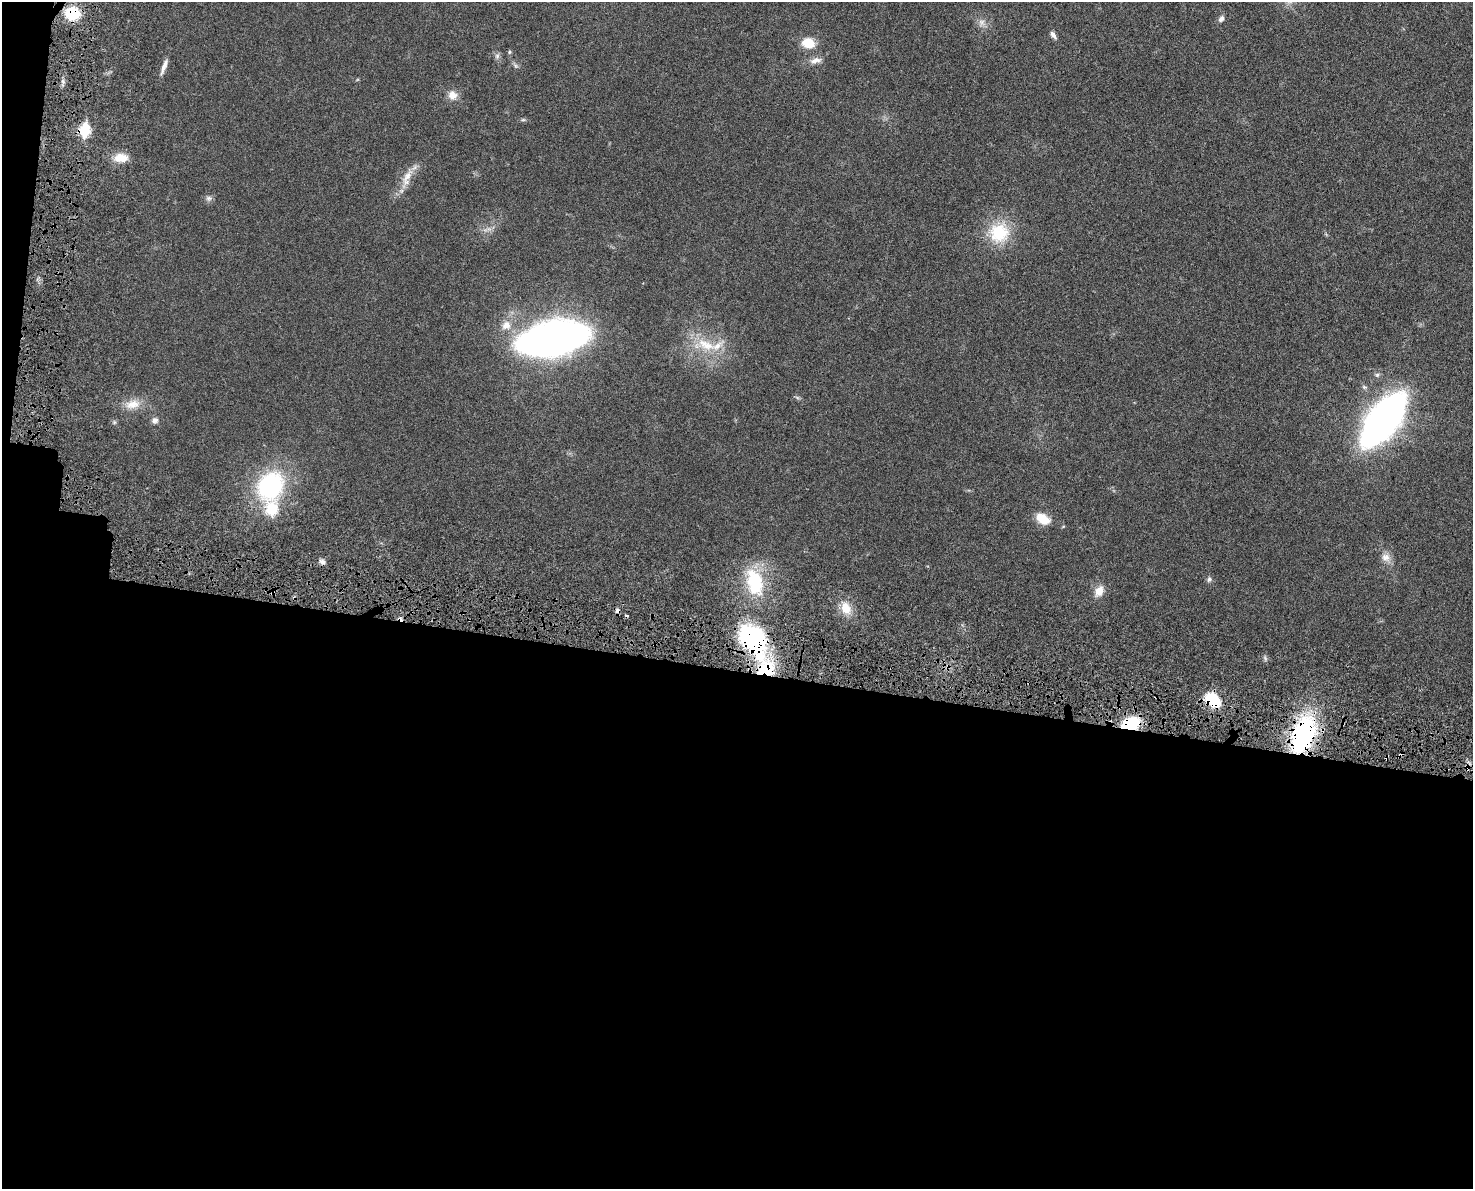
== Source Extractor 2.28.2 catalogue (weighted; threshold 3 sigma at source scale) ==
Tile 10 of 3 x 4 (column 1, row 4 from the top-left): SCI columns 194-1664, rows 81-1267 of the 4909 x 4905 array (HDU 1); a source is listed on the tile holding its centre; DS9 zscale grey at full resolution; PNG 1475 x 1191 px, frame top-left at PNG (2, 2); no overlay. Shown black and unused: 45% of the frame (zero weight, under 4 of 8 exposures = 6% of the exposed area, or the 3 px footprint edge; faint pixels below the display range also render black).
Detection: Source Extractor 2.28.2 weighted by HDU 2 'WHT'; one run over the whole footprint, this tile lists its part. Background 0.0272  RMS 0.0022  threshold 0.00916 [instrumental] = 3 sigma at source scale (4.09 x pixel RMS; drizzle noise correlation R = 1.36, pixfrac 0.8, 0.05/0.05 arcsec/px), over >= 5 px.
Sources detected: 44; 1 inside a brighter object's white glare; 4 cosmic-ray / hot-pixel residue — not listed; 4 inside a brighter listed object's ellipse — not listed separately; the other 35 listed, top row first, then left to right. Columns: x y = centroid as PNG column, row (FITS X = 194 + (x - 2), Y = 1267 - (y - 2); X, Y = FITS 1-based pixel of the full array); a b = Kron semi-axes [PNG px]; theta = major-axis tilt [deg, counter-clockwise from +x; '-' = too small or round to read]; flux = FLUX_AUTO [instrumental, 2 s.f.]
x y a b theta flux
72 13 15 14 - 6.4
1221 19 9 6 55 0.71
982 22 9 8 - 1.1
1053 35 11 5 -53 0.79
808 43 16 12 -15 3.4
509 52 5 5 - 0.28
497 56 7 6 - 0.56
815 60 16 7 12 1.4
164 66 22 5 69 1.3
452 95 12 10 -35 1.7
523 120 6 4 18 0.29
84 131 6 6 - 17
121 158 18 11 -1 2.8
407 177 27 9 70 2.7
208 198 8 6 -14 0.59
999 233 27 26 - 8.8
506 325 14 11 31 2.1
553 338 44 19 11 200
706 345 30 13 -24 5.8
132 404 22 12 11 2.9
155 420 8 8 - 0.77
1383 420 38 17 53 140
270 486 34 27 56 24
1043 519 14 9 -34 4.2
1386 557 12 11 - 1.5
322 562 8 6 -33 0.72
1209 579 7 6 - 0.54
755 582 34 19 -76 12
1099 591 14 10 66 2.1
272 593 7 4 19 0.41
846 608 16 12 -69 3.1
756 638 41 29 -71 24
1212 700 17 12 -39 7.9
1130 724 15 10 11 11
1303 734 38 21 70 31
Overlapping masked pixels (flux is a lower limit): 7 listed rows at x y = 72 13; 84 131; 272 593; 756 638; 1212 700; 1130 724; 1303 734